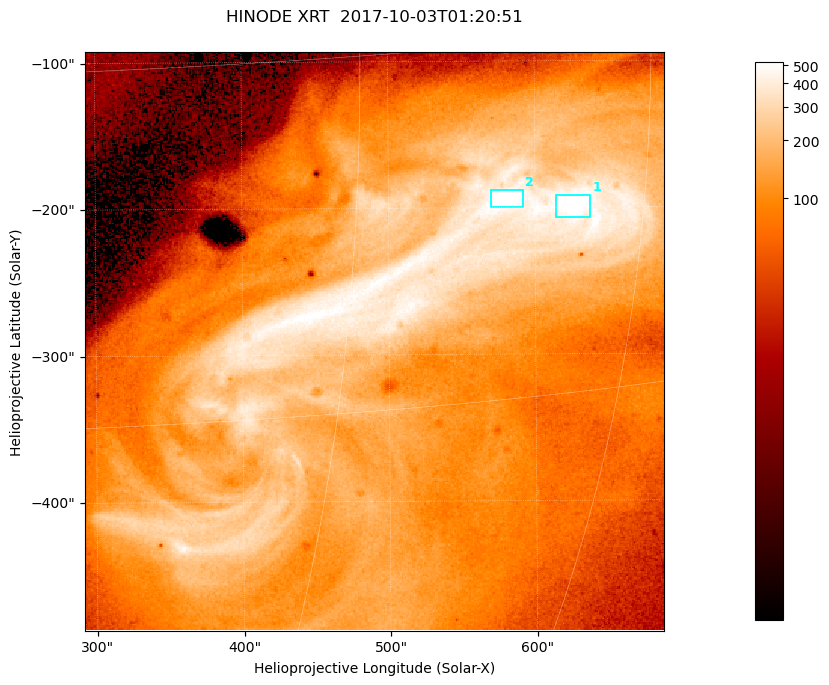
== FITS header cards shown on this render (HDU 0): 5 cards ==
TELESCOP= 'HINODE  '           /
INSTRUME= 'XRT     '           /
DATE_OBS= '2017-10-03T01:20:51.855' /
CTYPE1  = 'Solar-X '           /
CTYPE2  = 'Solar-Y '           /

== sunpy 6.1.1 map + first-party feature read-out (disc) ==
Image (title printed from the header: HINODE XRT  2017-10-03T01:20:51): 384 x 384 px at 1.03 arcsec/px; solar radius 958 arcsec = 932 px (partial field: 5.4% of the solar disc is inside the frame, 100% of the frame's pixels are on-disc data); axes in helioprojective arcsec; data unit not stated in the header (colour bar unlabelled)
Orientation: roll -0.357 deg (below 1 deg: not rotated)
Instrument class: DISC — disc imager (sunpy class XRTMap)
Bright regions (active regions / flare kernels): reference = the on-disc median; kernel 3 px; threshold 5 sigma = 408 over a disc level ~108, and >= 1.15x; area >= 147 px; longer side >= 5 px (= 5.1 arcsec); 2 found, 2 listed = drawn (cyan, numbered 1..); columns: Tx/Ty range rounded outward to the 5 arcsec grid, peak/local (2 s.f.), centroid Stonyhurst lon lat
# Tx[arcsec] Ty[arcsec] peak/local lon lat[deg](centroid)
1 610..640 -210..-190 5.3 +41 -7
2 570..595 -200..-185 6.1 +37 -6